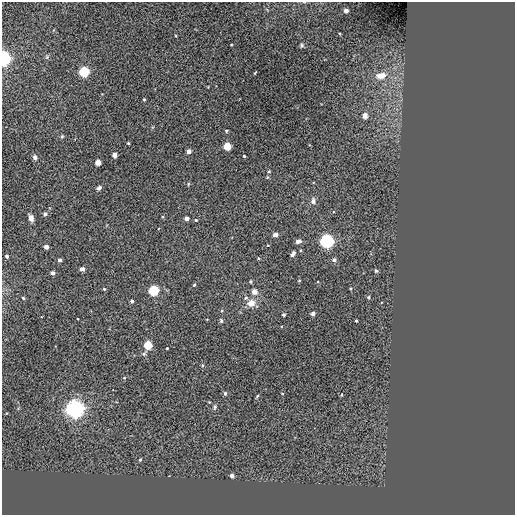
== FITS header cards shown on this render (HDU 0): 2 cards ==
NAXIS1  =                  513 / NUMBER OF ELEMENTS ALONG THIS AXIS
NAXIS2  =                  513 / NUMBER OF ELEMENTS ALONG THIS AXIS

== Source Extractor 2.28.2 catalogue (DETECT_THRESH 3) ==
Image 513 x 513 px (HDU 0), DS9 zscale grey, 1 PNG px = 1 image px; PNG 517 x 517 px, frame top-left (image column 1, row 513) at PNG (2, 2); no overlay
Background -0.00678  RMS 44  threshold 132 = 3 sigma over >= 5 px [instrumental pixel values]
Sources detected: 63; all 63 listed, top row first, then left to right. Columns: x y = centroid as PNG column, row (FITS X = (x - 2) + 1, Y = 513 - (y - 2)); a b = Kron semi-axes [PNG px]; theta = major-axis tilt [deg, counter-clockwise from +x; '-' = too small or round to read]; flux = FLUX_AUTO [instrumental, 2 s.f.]
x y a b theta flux
346 11 4 4 - 2.1e+04
302 45 6 5 - 4.5e+03
4 58 6 5 - 7.6e+05
84 72 5 5 - 3.3e+05
381 75 13 8 9 2.8e+04
144 99 4 3 - 2.7e+03
365 116 4 4 - 3.4e+04
226 131 4 3 - 2.8e+03
62 136 5 4 - 3.5e+03
128 143 3 3 - 2.6e+03
227 146 4 4 - 1.0e+05
189 151 4 4 - 2.1e+04
114 155 4 4 - 2.6e+04
244 156 3 3 - 2.9e+03
35 157 6 5 - 6.9e+03
98 162 4 4 - 4.4e+04
269 172 4 3 - 2.3e+03
188 184 5 3 - 2.5e+03
99 188 5 4 - 7.3e+03
313 201 7 6 - 1.0e+04
45 214 5 5 - 6.2e+03
31 218 7 5 -71 1.3e+04
186 218 4 3 - 1.6e+04
196 220 4 3 - 3.2e+03
275 235 4 4 - 1.8e+04
298 241 7 4 13 1.0e+04
327 241 6 6 - 6.6e+05
46 247 4 4 - 1.8e+04
293 254 6 4 59 8.0e+03
7 256 4 3 - 6.5e+03
258 258 4 3 - 3.2e+03
60 260 3 3 - 1.1e+04
334 260 4 4 - 1.1e+04
82 269 4 4 - 2.1e+04
376 271 5 4 - 3.4e+03
53 273 4 3 - 1.3e+04
299 281 4 3 - 2.4e+03
194 285 4 3 - 3.0e+03
104 289 4 4 - 3.3e+03
154 290 5 5 - 3.4e+05
254 292 8 7 - 1.4e+04
368 297 4 4 - 3.7e+03
23 298 4 3 - 3.2e+03
246 298 6 5 - 5.5e+03
132 301 3 3 - 6.2e+03
251 303 9 8 - 2.5e+04
313 314 4 3 - 1.4e+04
283 315 3 3 - 6.0e+03
221 321 6 5 - 4.4e+03
356 321 3 2 - 3.8e+03
148 345 4 4 - 1.7e+05
167 348 2 2 - 2.4e+03
202 365 5 3 - 2.8e+03
124 378 4 4 - 2.9e+03
225 393 5 4 - 4.6e+03
282 393 4 2 - 1.9e+03
342 395 4 3 - 3.3e+03
257 396 5 3 - 3.1e+03
215 407 7 4 79 5.4e+03
75 409 8 7 - 1.2e+06
6 413 4 2 - 1.9e+03
140 460 4 3 - 3.0e+03
232 475 4 3 - 1.4e+04
At the frame edge (FLAGS 8, measured only in part): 1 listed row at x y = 4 58